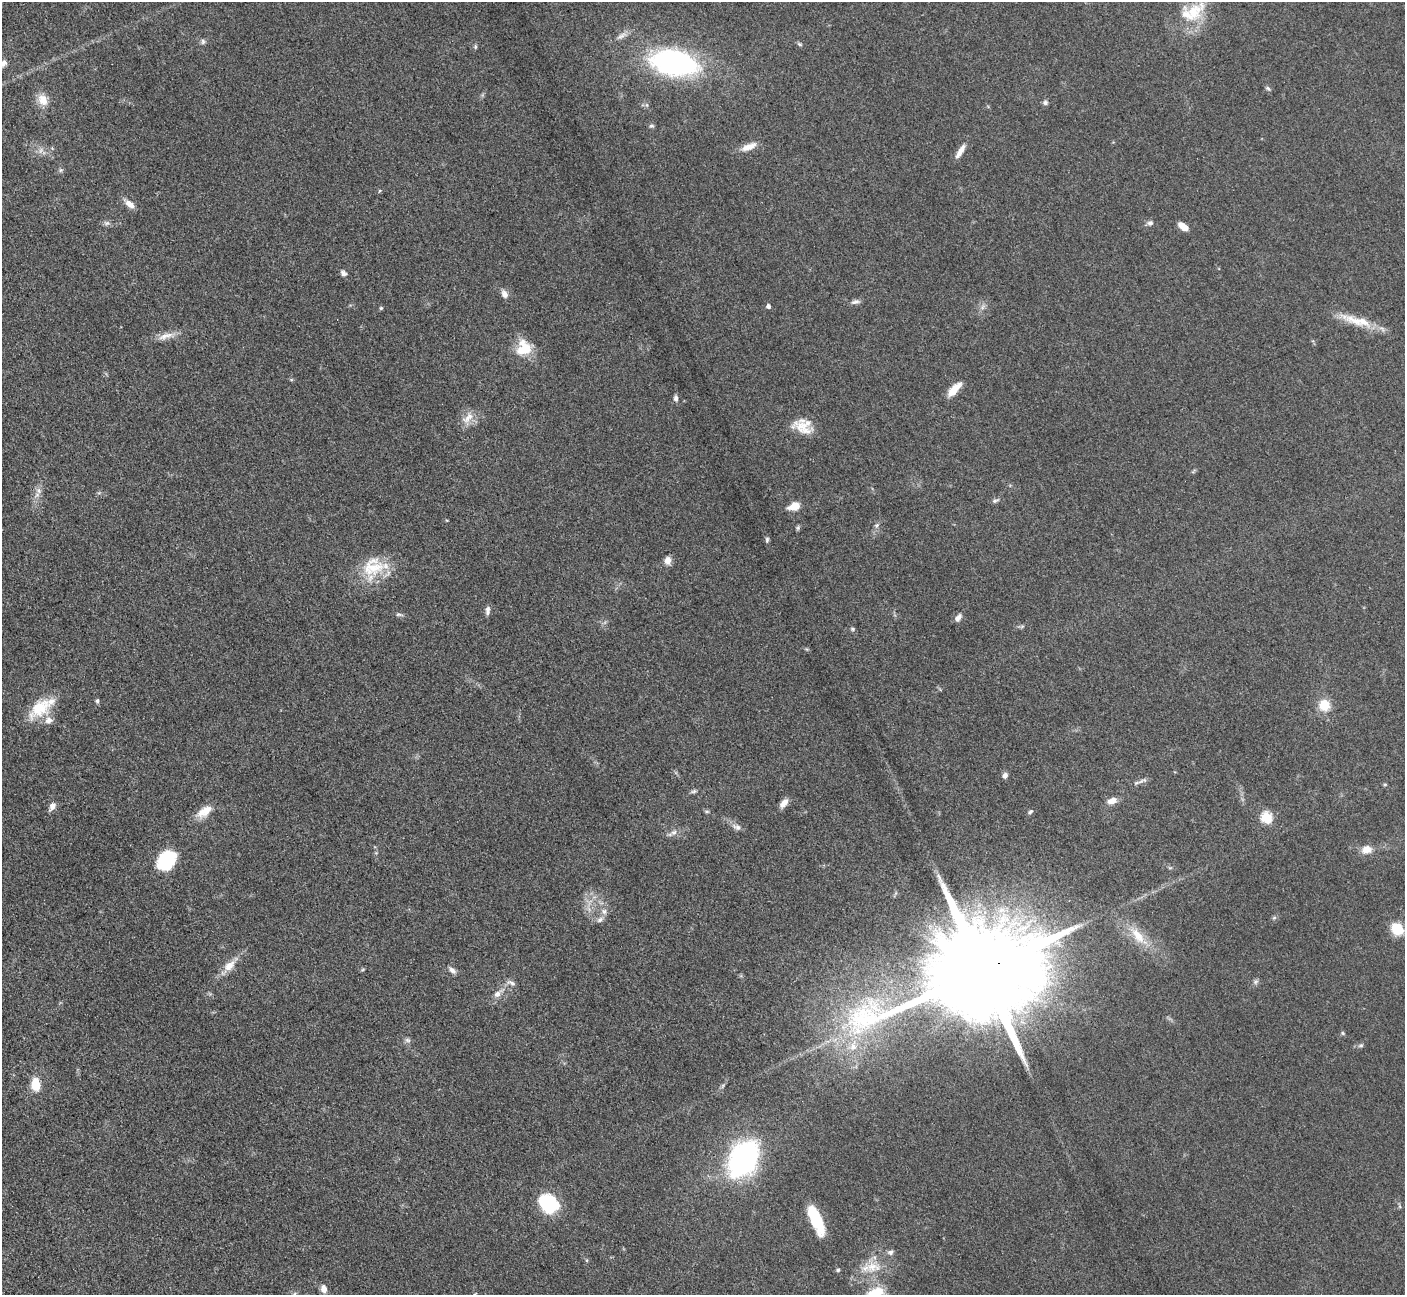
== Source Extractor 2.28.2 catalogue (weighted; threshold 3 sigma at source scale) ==
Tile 7 of 4 x 4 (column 3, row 2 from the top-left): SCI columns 2828-4230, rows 2885-4177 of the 5700 x 5663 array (HDU 1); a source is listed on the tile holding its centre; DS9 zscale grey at full resolution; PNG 1407 x 1297 px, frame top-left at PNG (2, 2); no overlay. Shown black and unused: <1% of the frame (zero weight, under 3 of 5 exposures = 4% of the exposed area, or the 3 px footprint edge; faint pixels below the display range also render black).
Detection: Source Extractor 2.28.2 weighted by HDU 2 'WHT'; one run over the whole footprint, this tile lists its part. Background 0.0529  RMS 0.0056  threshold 0.0253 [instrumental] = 3 sigma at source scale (4.5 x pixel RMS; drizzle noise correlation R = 1.50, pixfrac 1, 0.05/0.05 arcsec/px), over >= 5 px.
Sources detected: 92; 1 too faint to see at this stretch — not listed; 2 inside a brighter listed object's ellipse — not listed separately; the other 89 listed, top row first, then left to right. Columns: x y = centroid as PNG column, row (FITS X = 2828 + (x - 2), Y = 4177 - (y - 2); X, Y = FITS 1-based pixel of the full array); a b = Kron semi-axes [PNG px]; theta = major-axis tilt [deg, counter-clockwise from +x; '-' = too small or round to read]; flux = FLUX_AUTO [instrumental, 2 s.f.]
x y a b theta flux
1193 13 39 20 43 25
621 36 16 6 27 3.1
203 41 7 5 -88 1.3
799 44 7 4 -27 0.93
475 47 6 4 -84 0.85
3 63 10 7 48 2.7
674 63 39 21 -11 130
1268 88 7 5 -48 1.1
43 100 17 12 -65 7
1045 103 7 6 - 1.4
647 105 6 4 -71 0.87
651 126 7 4 5 0.96
749 147 20 8 22 6.2
960 151 19 6 58 4.6
61 170 6 5 - 1
130 204 15 7 -37 4.3
107 223 9 6 0 1.7
1150 223 8 7 - 1.8
1183 226 11 6 -34 5.4
343 273 9 6 -45 1.7
504 294 11 8 -63 3.1
855 302 12 6 11 2
768 306 5 4 - 1.8
982 307 7 4 88 1.5
381 308 5 5 - 0.72
1358 321 47 11 -16 15
165 336 25 7 18 5.5
524 350 23 15 18 12
954 389 19 8 47 8
676 398 8 5 -85 1.8
468 418 22 11 50 6.4
803 428 27 15 -34 11
39 490 9 8 - 2.6
995 501 10 5 18 1.5
794 506 11 7 21 8.5
877 525 8 6 47 1.4
798 528 7 5 70 0.87
767 540 8 5 83 1.1
668 560 10 7 -87 3.6
373 567 33 26 24 23
488 610 12 5 85 2.3
399 614 12 4 -7 1.3
958 618 11 6 53 2.5
1022 626 7 4 19 0.94
852 629 6 5 - 0.92
97 701 6 4 82 1.1
1324 705 10 10 - 13
40 708 34 18 39 19
1005 775 7 5 67 2.3
1142 781 16 5 18 2.1
1385 784 6 4 0 0.6
693 791 9 4 18 1.2
1112 801 12 7 20 4.4
784 803 12 7 48 4.1
52 806 9 6 58 3.2
204 811 22 10 34 8.2
707 811 6 4 0 0.79
1030 812 7 5 47 1.1
1266 817 6 6 - 45
737 827 13 7 -20 2.6
674 832 9 7 29 2.4
1367 849 11 8 9 6
166 860 23 16 54 28
604 911 9 8 - 2.7
1274 918 7 4 19 0.88
600 919 11 6 33 2.2
1397 929 13 11 -45 14
1138 936 27 12 -52 13
229 966 19 11 41 7.3
452 970 11 6 -37 2.2
982 970 37 22 21 22000
1256 982 8 4 53 1.2
511 983 13 6 -20 2.1
497 994 16 8 40 4.5
1342 1033 6 4 -88 0.78
407 1040 9 6 -16 1.5
1361 1045 7 5 17 1.1
853 1046 15 11 78 7.5
36 1085 13 9 -83 11
743 1159 40 27 60 100
549 1203 23 17 -38 30
816 1219 31 10 -67 24
890 1252 8 7 - 1.8
873 1267 24 16 0 13
838 1270 4 4 - 0.98
324 1289 8 6 -80 4.6
294 1294 7 5 67 1.3
475 1294 6 4 43 0.7
874 1294 22 12 30 19
Overlapping masked pixels (flux is a lower limit): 1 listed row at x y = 982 970
Isophote crosses this tile's border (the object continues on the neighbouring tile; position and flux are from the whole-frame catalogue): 4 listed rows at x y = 3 63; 294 1294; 475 1294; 874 1294